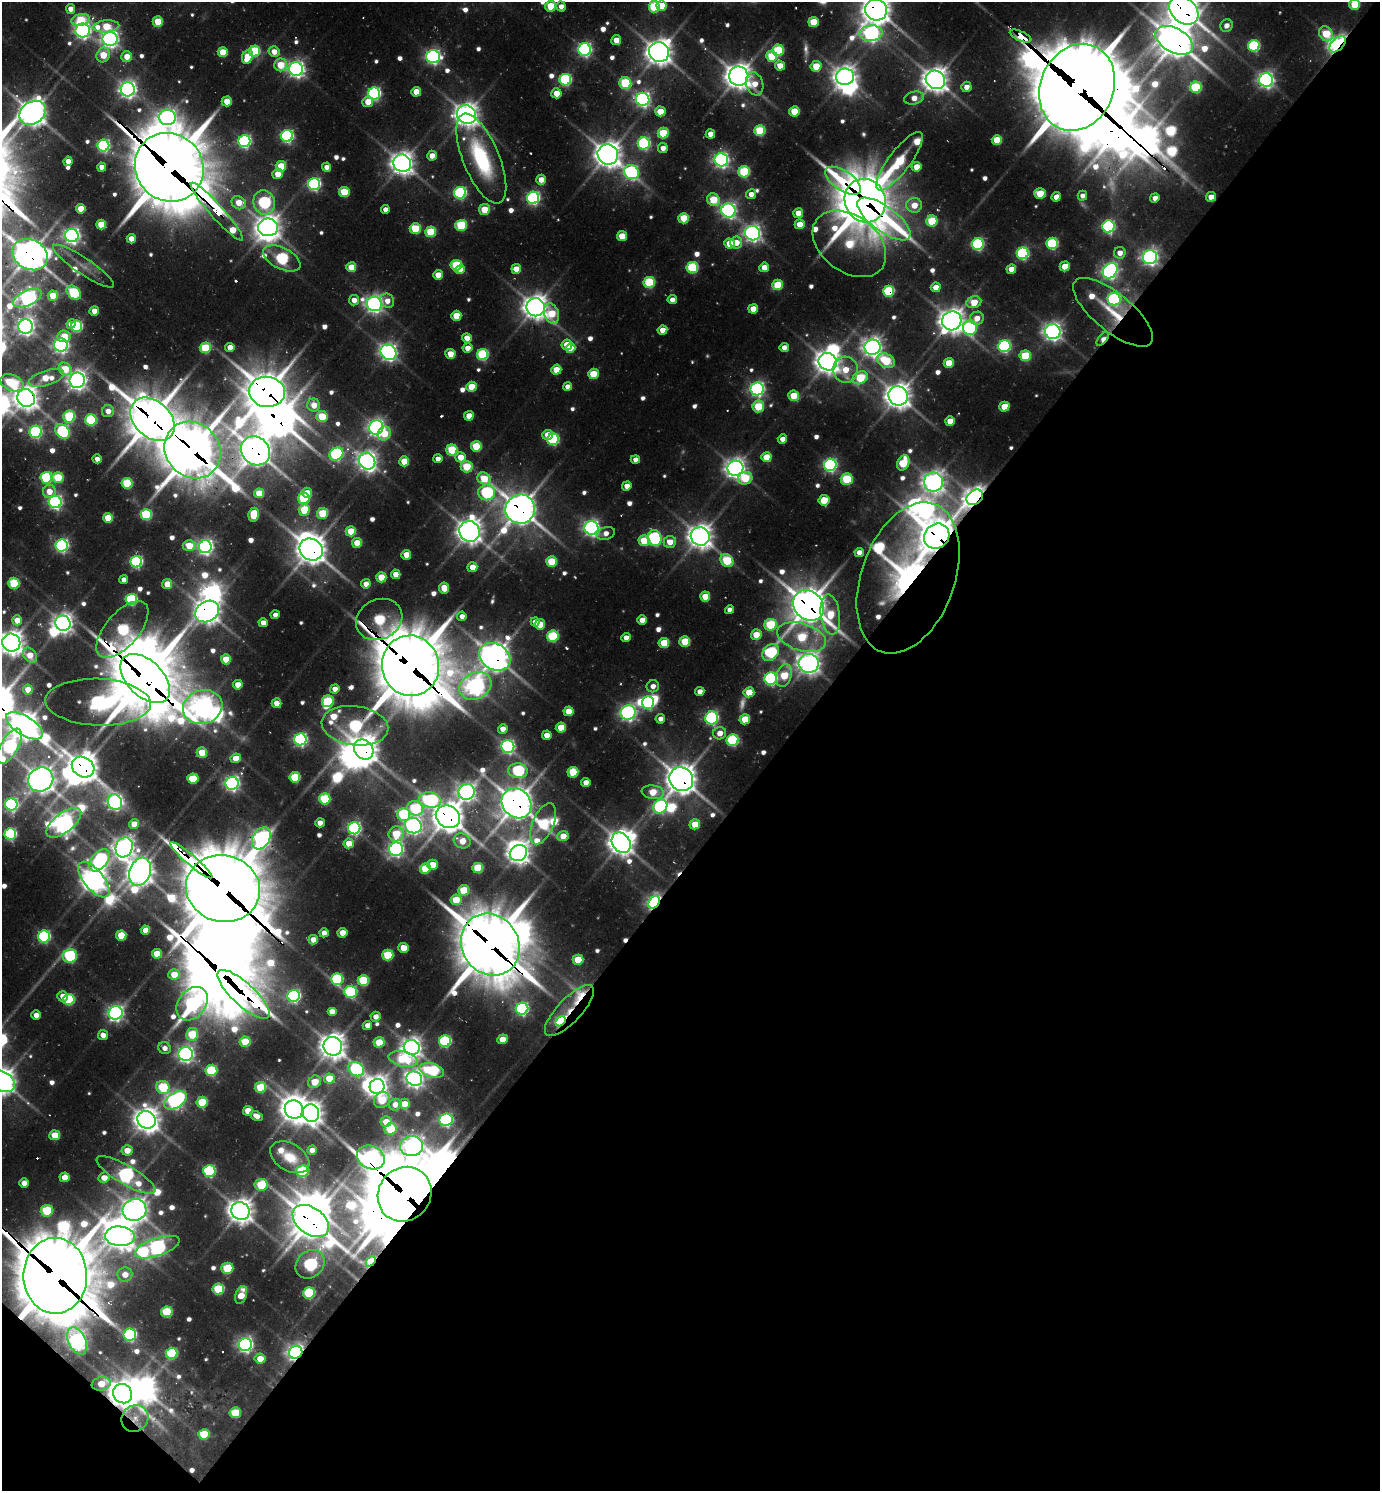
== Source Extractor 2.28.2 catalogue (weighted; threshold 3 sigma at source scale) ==
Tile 15 of 4 x 4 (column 3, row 4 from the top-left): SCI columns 3056-4433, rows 33-1521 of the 5997 x 5989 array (HDU 1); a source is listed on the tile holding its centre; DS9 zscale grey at full resolution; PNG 1382 x 1493 px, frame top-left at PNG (2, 2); each listed source drawn as its Kron ellipse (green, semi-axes under 4 px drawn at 4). Shown black and unused: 44% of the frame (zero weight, under 2 of 3 exposures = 3% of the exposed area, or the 3 px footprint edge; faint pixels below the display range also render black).
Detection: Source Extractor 2.28.2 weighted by HDU 2 'WHT'; one run over the whole footprint, this tile lists its part. Background 0.107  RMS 0.0097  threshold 0.0438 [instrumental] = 3 sigma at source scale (4.5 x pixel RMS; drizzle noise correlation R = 1.50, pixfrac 1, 0.05/0.05 arcsec/px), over >= 5 px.
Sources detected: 740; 16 too faint to see at this stretch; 44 inside a brighter object's white glare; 8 cosmic-ray / hot-pixel residue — neither listed nor drawn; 13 inside a brighter listed object's ellipse — not listed separately; of the other 659, all 500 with FLUX_AUTO >= 9.86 (the completeness limit of this list) listed and drawn (159 fainter detections not listed), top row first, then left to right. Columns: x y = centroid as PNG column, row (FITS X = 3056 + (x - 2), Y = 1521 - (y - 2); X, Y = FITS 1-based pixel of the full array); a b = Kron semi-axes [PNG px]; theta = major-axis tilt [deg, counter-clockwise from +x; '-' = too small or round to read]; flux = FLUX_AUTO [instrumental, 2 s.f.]
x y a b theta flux
1355 4 5 5 - 54
551 6 5 5 - 56
561 6 5 5 - 12
662 6 5 5 - 33
654 7 5 5 - 110
71 9 5 4 - 14
876 10 11 10 - 1900
1184 10 16 12 -40 2300
81 20 9 6 11 60
158 22 5 5 - 49
813 22 5 5 - 57
1226 25 6 6 - 13
106 26 13 6 5 54
83 31 7 7 - 550
871 33 11 8 6 560
1326 34 8 6 -59 56
1021 36 11 4 -25 270
110 39 7 7 - 700
616 40 5 5 - 22
1174 40 20 12 -29 3400
1337 44 10 6 46 460
1254 46 6 6 - 160
585 49 6 6 - 360
778 50 6 5 - 99
254 51 5 5 - 100
223 52 5 5 - 47
274 52 5 5 - 18
659 52 10 9 - 1600
103 55 7 6 - 41
433 56 7 6 - 450
772 56 5 5 - 67
127 57 5 5 - 21
247 57 7 5 66 47
281 65 6 6 - 47
780 66 5 5 - 21
816 66 5 5 - 34
296 69 7 7 - 620
739 76 10 9 - 1600
845 77 9 8 - 1100
565 80 6 6 - 190
935 80 10 9 - 1500
1266 80 7 7 - 590
625 83 6 6 - 99
755 84 12 8 -74 21
966 87 5 5 - 13
1077 87 45 36 67 11000
1196 87 6 5 - 110
128 89 7 7 - 710
416 92 5 5 - 29
374 93 6 6 - 280
556 93 5 5 - 23
914 98 10 6 14 17
643 99 7 6 - 480
227 101 5 5 - 28
368 102 5 5 - 22
660 111 5 5 - 32
794 111 5 5 - 49
33 113 14 11 33 1800
467 114 10 9 - 1300
167 117 8 7 - 620
760 131 5 5 - 85
663 133 5 5 - 62
710 134 5 4 - 17
287 136 6 6 - 280
997 140 5 5 - 47
244 141 6 6 - 310
644 143 6 6 - 220
103 146 6 6 - 280
663 148 5 5 - 11
608 154 10 10 - 1600
432 156 5 4 - 16
481 159 48 18 -67 140
721 160 6 6 - 500
68 161 4 4 - 15
899 161 36 11 53 110
402 163 9 8 - 1200
281 166 5 5 - 47
102 167 4 4 - 15
169 167 35 33 -45 9100
327 167 4 4 - 12
916 167 5 5 - 21
631 172 8 7 - 320
744 172 6 5 - 110
278 174 5 5 - 25
541 180 5 5 - 17
843 181 20 9 -34 160
314 184 6 6 - 280
344 192 5 5 - 59
460 193 6 6 - 230
1040 193 6 5 - 46
751 194 5 5 - 14
1082 196 5 4 - 9.9
1056 197 5 4 - 13
1211 197 5 5 - 15
533 198 6 6 - 320
1155 198 5 4 - 12
713 200 7 6 - 47
865 201 22 20 -70 5500
264 202 12 10 -75 230
239 203 7 6 - 27
914 205 8 7 - 23
81 209 5 4 - 28
385 209 4 4 - 10
484 210 5 5 - 40
728 210 7 7 - 490
217 212 38 7 -48 230
798 213 5 5 - 21
684 218 5 5 - 52
884 219 32 12 -36 190
932 221 5 5 - 75
800 224 5 5 - 25
101 225 5 5 - 44
461 225 5 5 - 99
1108 226 6 6 - 280
268 227 10 9 - 1300
415 229 5 5 - 78
431 232 5 5 - 69
752 233 7 7 - 650
72 235 7 6 - 570
622 236 5 5 - 33
131 239 4 4 - 18
729 243 5 5 - 26
736 243 6 6 - 21
1052 243 6 5 - 150
849 244 41 28 -37 120
978 244 6 6 - 220
1023 253 6 6 - 220
1120 253 6 5 - 15
30 255 18 15 -28 2200
1150 257 7 7 - 580
282 258 20 10 -27 180
456 265 5 5 - 92
84 266 36 8 -34 18
1065 266 5 4 - 29
351 267 5 5 - 36
692 267 6 5 - 130
764 267 5 4 - 19
516 269 5 4 - 24
1011 269 5 4 - 17
460 270 5 4 - 16
1110 271 8 6 50 550
438 275 5 4 - 25
649 282 5 5 - 110
778 285 5 5 - 61
936 287 5 4 - 18
888 291 5 5 - 150
74 293 8 5 -43 120
53 296 5 5 - 36
27 298 15 7 25 580
1114 299 6 6 - 260
354 300 5 5 - 14
672 300 4 4 - 11
387 301 7 6 - 14
974 302 7 6 - 34
374 304 8 7 - 700
536 307 9 9 - 1400
753 309 5 4 - 24
94 311 5 4 - 18
1113 312 49 19 -39 56
552 314 11 7 -73 53
456 316 5 5 - 39
977 318 7 6 - 17
952 321 10 9 - 1400
71 324 5 4 - 16
26 326 7 7 - 720
77 326 6 5 - 140
970 328 7 7 - 240
662 330 5 4 - 21
1053 331 7 7 - 820
64 336 6 6 - 28
467 338 5 4 - 15
1103 339 8 4 51 19
61 345 7 6 - 440
567 345 5 5 - 29
1004 346 6 6 - 250
230 347 4 4 - 17
784 347 4 4 - 13
872 347 8 7 - 890
205 348 5 5 - 90
467 348 5 4 - 15
570 348 5 4 - 23
388 352 8 7 - 670
450 354 5 5 - 26
483 354 6 5 - 140
1025 356 6 5 - 78
886 361 9 6 -29 68
828 362 9 8 - 1400
949 363 5 5 - 33
65 369 7 6 - 41
556 370 5 5 - 29
845 370 13 12 - 33
593 374 5 5 - 42
46 378 18 7 17 41
860 378 8 6 28 78
77 380 8 7 - 870
12 383 12 8 -23 110
471 387 5 5 - 41
568 387 4 4 - 13
757 389 6 6 - 440
267 392 18 15 -6 3300
794 396 5 5 - 40
898 396 10 9 - 1500
26 398 9 8 - 1400
314 405 6 6 - 23
758 406 6 5 - 69
1004 407 5 5 - 35
108 411 6 6 - 15
322 416 5 5 - 58
469 416 5 5 - 26
69 417 6 6 - 110
152 419 25 18 -44 4800
91 420 6 5 - 130
950 421 5 4 - 26
376 428 7 7 - 660
63 431 8 6 -46 160
36 432 6 6 - 200
384 433 7 6 - 39
547 435 5 5 - 24
553 439 6 5 - 160
782 439 5 4 - 13
476 446 5 5 - 67
193 450 30 26 -47 4900
452 450 5 5 - 83
255 451 15 13 -43 2100
336 454 7 6 - 250
461 457 5 5 - 22
766 457 5 5 - 34
97 459 4 4 - 11
438 459 4 4 - 11
635 459 4 4 - 11
367 461 9 7 -51 910
404 461 5 5 - 36
903 463 8 5 65 64
830 465 6 6 - 330
467 467 6 5 - 52
735 468 8 7 - 970
58 477 5 5 - 61
46 478 6 6 - 160
745 478 7 6 - 48
484 479 7 6 - 45
847 479 6 6 - 84
933 482 9 9 - 1100
127 483 5 5 - 90
627 486 5 4 - 15
49 491 7 6 - 21
487 492 8 8 - 200
259 493 5 5 - 34
307 493 5 5 - 18
975 497 9 7 37 1200
304 498 6 5 - 98
824 500 5 5 - 41
55 502 6 6 - 390
520 509 15 14 - 2300
304 510 6 5 - 52
323 513 5 5 - 61
146 515 5 5 - 120
254 515 7 5 80 56
108 518 5 5 - 46
591 528 7 7 - 550
351 531 5 5 - 43
470 531 10 10 - 1400
606 533 9 6 16 11
700 536 9 9 - 1400
937 536 13 12 - 2900
654 538 8 7 - 220
644 541 5 5 - 47
670 542 6 5 - 21
357 543 5 5 - 31
62 546 6 6 - 330
189 546 6 5 - 33
205 547 6 6 - 550
311 550 12 10 -31 2100
859 552 5 4 - 12
406 555 5 5 - 25
727 561 7 6 - 83
136 562 6 6 - 220
551 562 5 5 - 63
472 567 5 5 - 22
396 574 5 5 - 17
381 577 5 5 - 35
908 578 78 47 70 740
124 580 4 4 - 11
14 583 5 5 - 88
167 584 5 5 - 30
366 584 4 4 - 15
444 588 5 5 - 27
705 597 5 5 - 35
131 599 6 5 - 160
809 605 17 14 -44 3000
730 610 4 4 - 10
207 611 12 10 32 1500
275 615 4 4 - 10
830 615 20 9 -83 48
462 616 5 4 - 11
379 619 24 20 26 160
17 620 5 5 - 23
642 620 5 4 - 16
535 622 4 4 - 13
63 623 8 7 - 900
263 623 4 4 - 14
540 624 5 5 - 31
771 625 6 6 - 99
122 629 35 17 49 200
756 635 5 5 - 30
553 636 6 5 - 130
802 637 25 13 -17 87
626 638 4 4 - 12
685 641 5 5 - 58
11 643 9 9 - 1400
664 643 5 5 - 50
771 652 10 7 48 160
30 655 8 6 -52 22
495 657 16 13 -31 1900
226 659 5 5 - 39
809 663 10 9 - 1200
410 666 30 28 -80 8100
784 675 11 7 73 49
145 679 30 18 -44 7800
771 679 6 6 - 280
238 685 5 4 - 19
475 686 17 13 28 840
653 686 6 6 - 10
335 689 5 4 - 13
28 690 5 5 - 23
700 691 5 4 - 12
749 692 5 5 - 30
328 701 6 6 - 98
98 702 53 23 -2 450
648 702 6 6 - 220
277 703 5 5 - 14
203 707 20 16 16 1300
568 711 5 5 - 32
628 713 7 7 - 490
712 718 6 6 - 260
660 719 5 4 - 10
745 719 5 5 - 40
24 726 21 9 -32 1800
355 726 33 19 -8 270
561 727 5 5 - 37
503 729 5 4 - 14
720 733 6 6 - 16
547 735 5 4 - 17
300 739 6 6 - 350
733 740 6 6 - 160
10 746 19 8 60 330
508 746 6 6 - 370
364 750 11 9 -48 1900
202 753 5 5 - 42
236 758 5 5 - 22
83 767 12 9 -33 2000
518 771 10 7 -4 170
573 772 5 5 - 63
295 777 5 5 - 77
193 778 6 5 - 55
41 779 13 11 37 1700
681 779 12 11 - 2100
586 782 4 4 - 13
232 783 6 6 - 500
467 792 8 7 - 690
653 792 11 6 -8 37
325 799 5 5 - 85
430 800 11 7 -8 220
115 802 8 7 - 480
517 803 16 13 -45 2500
11 804 6 6 - 270
660 806 7 6 - 240
415 808 8 7 - 120
404 814 6 6 - 130
448 817 12 11 - 2200
64 823 21 9 38 1100
320 823 5 4 - 12
134 824 5 5 - 17
543 824 22 10 68 130
695 824 5 5 - 30
413 825 8 7 - 640
354 828 6 6 - 330
10 834 6 5 - 210
396 834 7 7 - 55
563 836 5 5 - 22
261 838 12 8 59 690
462 841 8 7 - 21
349 843 5 5 - 25
621 843 11 8 -55 1400
124 847 10 8 71 950
396 849 7 6 - 470
518 853 9 7 29 1200
99 860 13 8 49 260
191 860 27 5 -40 1300
433 865 5 5 - 27
425 868 5 5 - 55
478 868 5 5 - 70
140 872 14 10 71 1600
94 880 21 10 -50 1400
223 889 37 33 -14 10000
464 890 5 5 - 57
456 900 5 5 - 41
654 902 7 5 51 490
145 930 5 4 - 21
324 933 5 4 - 11
342 933 5 5 - 23
121 936 5 5 - 46
44 937 6 6 - 210
313 940 5 4 - 20
490 945 32 28 -57 6900
404 948 5 5 - 32
157 954 5 5 - 34
388 955 5 5 - 76
70 956 7 6 - 190
578 960 5 5 - 45
174 974 6 5 - 29
337 979 6 6 - 140
363 981 6 5 - 84
351 992 6 6 - 170
243 994 34 11 -43 660
63 996 5 5 - 16
294 996 6 6 - 310
69 1000 6 5 - 120
192 1004 18 13 52 320
522 1009 6 6 - 280
332 1011 5 4 - 15
569 1011 33 12 46 280
116 1013 7 6 - 540
36 1015 5 4 - 14
376 1017 5 5 - 9.9
561 1021 6 4 50 290
367 1025 5 4 - 11
192 1034 6 6 - 71
103 1035 5 5 - 13
502 1039 5 4 - 21
445 1041 6 5 - 180
245 1042 5 5 - 51
379 1042 5 5 - 43
333 1046 9 9 - 1500
412 1047 8 7 - 970
164 1048 6 6 - 10
186 1054 7 7 - 610
403 1059 15 7 -12 76
356 1069 8 6 -32 230
211 1070 6 5 - 120
432 1071 12 7 -15 140
329 1078 5 5 - 39
414 1079 8 7 - 710
2 1081 14 9 -30 1600
315 1082 7 6 - 28
377 1086 7 7 - 1100
163 1087 7 6 - 91
260 1087 6 5 - 61
175 1100 12 7 32 570
382 1100 8 7 - 47
202 1102 5 5 - 67
404 1104 5 5 - 29
395 1105 6 5 - 13
294 1109 9 9 - 1600
248 1111 5 5 - 27
311 1113 9 8 - 1400
256 1116 6 4 -27 10
146 1120 9 8 - 1300
446 1120 6 6 - 310
386 1122 5 5 - 22
391 1129 6 5 - 79
55 1135 5 5 - 36
412 1146 11 10 - 780
127 1150 5 5 - 21
312 1150 5 4 - 12
290 1157 21 13 -31 32
371 1157 14 11 -24 760
209 1171 6 6 - 180
302 1171 6 6 - 110
126 1175 33 9 -30 490
65 1177 5 5 - 21
104 1178 5 5 - 19
24 1183 5 4 - 13
261 1185 6 5 - 77
405 1194 28 26 51 9100
134 1210 12 11 - 1400
47 1211 6 6 - 82
240 1211 9 8 - 1500
311 1221 20 13 -36 3100
120 1236 15 10 -5 1600
157 1247 23 9 19 630
371 1261 6 4 48 65
310 1264 16 13 42 270
227 1268 6 5 - 63
125 1274 7 7 - 19
55 1276 38 32 -89 10000
218 1289 6 5 - 89
309 1293 6 5 - 130
241 1295 9 5 71 29
167 1312 6 5 - 92
130 1335 6 6 - 260
77 1341 14 8 -65 710
245 1345 6 6 - 510
296 1352 7 6 - 720
171 1353 6 5 - 120
260 1359 5 5 - 24
101 1384 9 6 11 31
123 1394 10 9 - 1700
235 1413 6 5 - 60
135 1418 14 13 - 11
204 1434 5 5 - 65
Overlapping masked pixels (flux is a lower limit): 60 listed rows (the first 20) at x y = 876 10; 1184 10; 1021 36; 1174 40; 1337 44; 1077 87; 169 167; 843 181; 1211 197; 865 201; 217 212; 884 219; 30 255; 456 265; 888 291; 1113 312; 952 321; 1103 339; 267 392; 26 398
Isophote crosses this tile's border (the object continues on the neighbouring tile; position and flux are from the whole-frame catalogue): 14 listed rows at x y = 1355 4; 551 6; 662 6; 654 7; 876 10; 1184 10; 1077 87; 30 255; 27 298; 11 643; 24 726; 10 746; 11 804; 2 1081